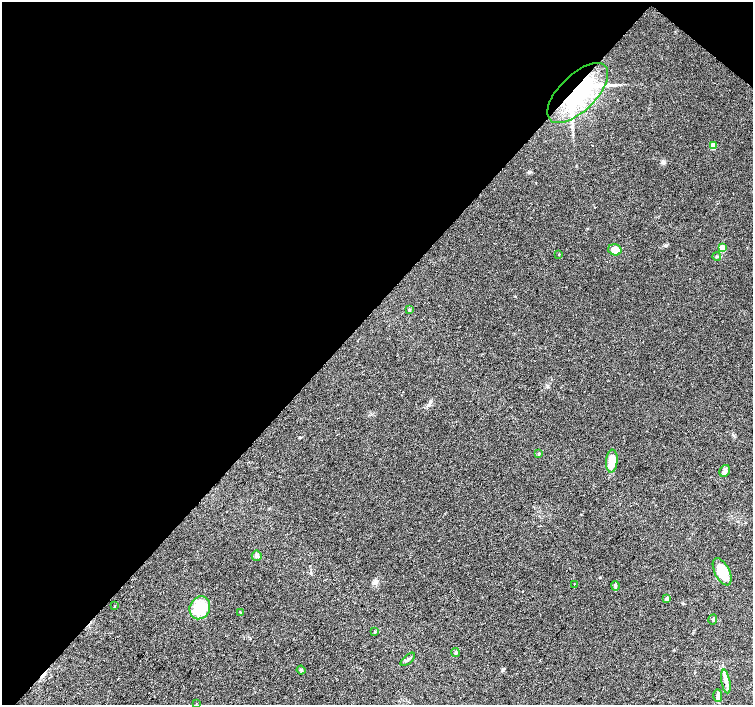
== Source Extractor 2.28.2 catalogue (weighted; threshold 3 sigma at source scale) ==
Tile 2 of 4 x 4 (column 2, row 1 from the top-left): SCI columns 1506-3006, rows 4452-5856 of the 6009 x 6026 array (HDU 1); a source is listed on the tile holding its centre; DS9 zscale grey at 2 x 2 block average (1 PNG px = mean of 2 x 2 image px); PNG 755 x 707 px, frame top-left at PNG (2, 2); each listed source drawn as its Kron ellipse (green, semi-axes under 4 px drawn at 4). Shown black and unused: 45% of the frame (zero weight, under 2 of 3 exposures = <1% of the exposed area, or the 3 px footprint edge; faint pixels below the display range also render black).
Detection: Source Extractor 2.28.2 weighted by HDU 2 'WHT'; one run over the whole footprint, this tile lists its part. Background 0.0533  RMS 0.006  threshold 0.0272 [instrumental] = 3 sigma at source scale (4.5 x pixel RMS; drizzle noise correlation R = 1.50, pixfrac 1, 0.0396/0.0396 arcsec/px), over >= 5 px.
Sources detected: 28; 2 inside a brighter listed object's ellipse — not listed separately; the other 26 listed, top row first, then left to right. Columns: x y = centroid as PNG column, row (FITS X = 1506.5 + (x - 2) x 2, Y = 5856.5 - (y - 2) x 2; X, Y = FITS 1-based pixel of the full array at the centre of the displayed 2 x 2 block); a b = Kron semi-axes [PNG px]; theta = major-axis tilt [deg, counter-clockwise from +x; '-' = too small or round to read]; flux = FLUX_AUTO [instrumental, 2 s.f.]
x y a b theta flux
578 93 38 18 45 210
713 146 3 3 - 18
722 248 3 3 - 29
615 250 7 5 -15 13
559 254 2 2 - 0.75
717 256 4 2 - 1.2
410 310 4 3 - 1.6
539 453 3 2 - 1.4
612 461 11 6 85 23
725 471 6 5 - 4.8
257 556 5 5 - 3.4
722 572 15 7 -63 37
574 584 2 2 - 1.8
615 586 5 3 - 2.1
667 599 3 3 - 9.9
115 606 3 2 - 0.61
200 608 12 10 64 43
240 612 3 2 - 0.96
713 619 5 2 - 1.4
375 632 3 2 - 1.4
456 652 4 3 - 2
408 659 9 3 41 3.5
301 670 4 3 - 1.9
726 682 12 3 -80 5.5
718 695 6 4 -88 3.5
196 703 2 2 - 1.8
Overlapping masked pixels (flux is a lower limit): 1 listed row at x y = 578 93
Diffuse or blended objects may show on this block-average render without a row.